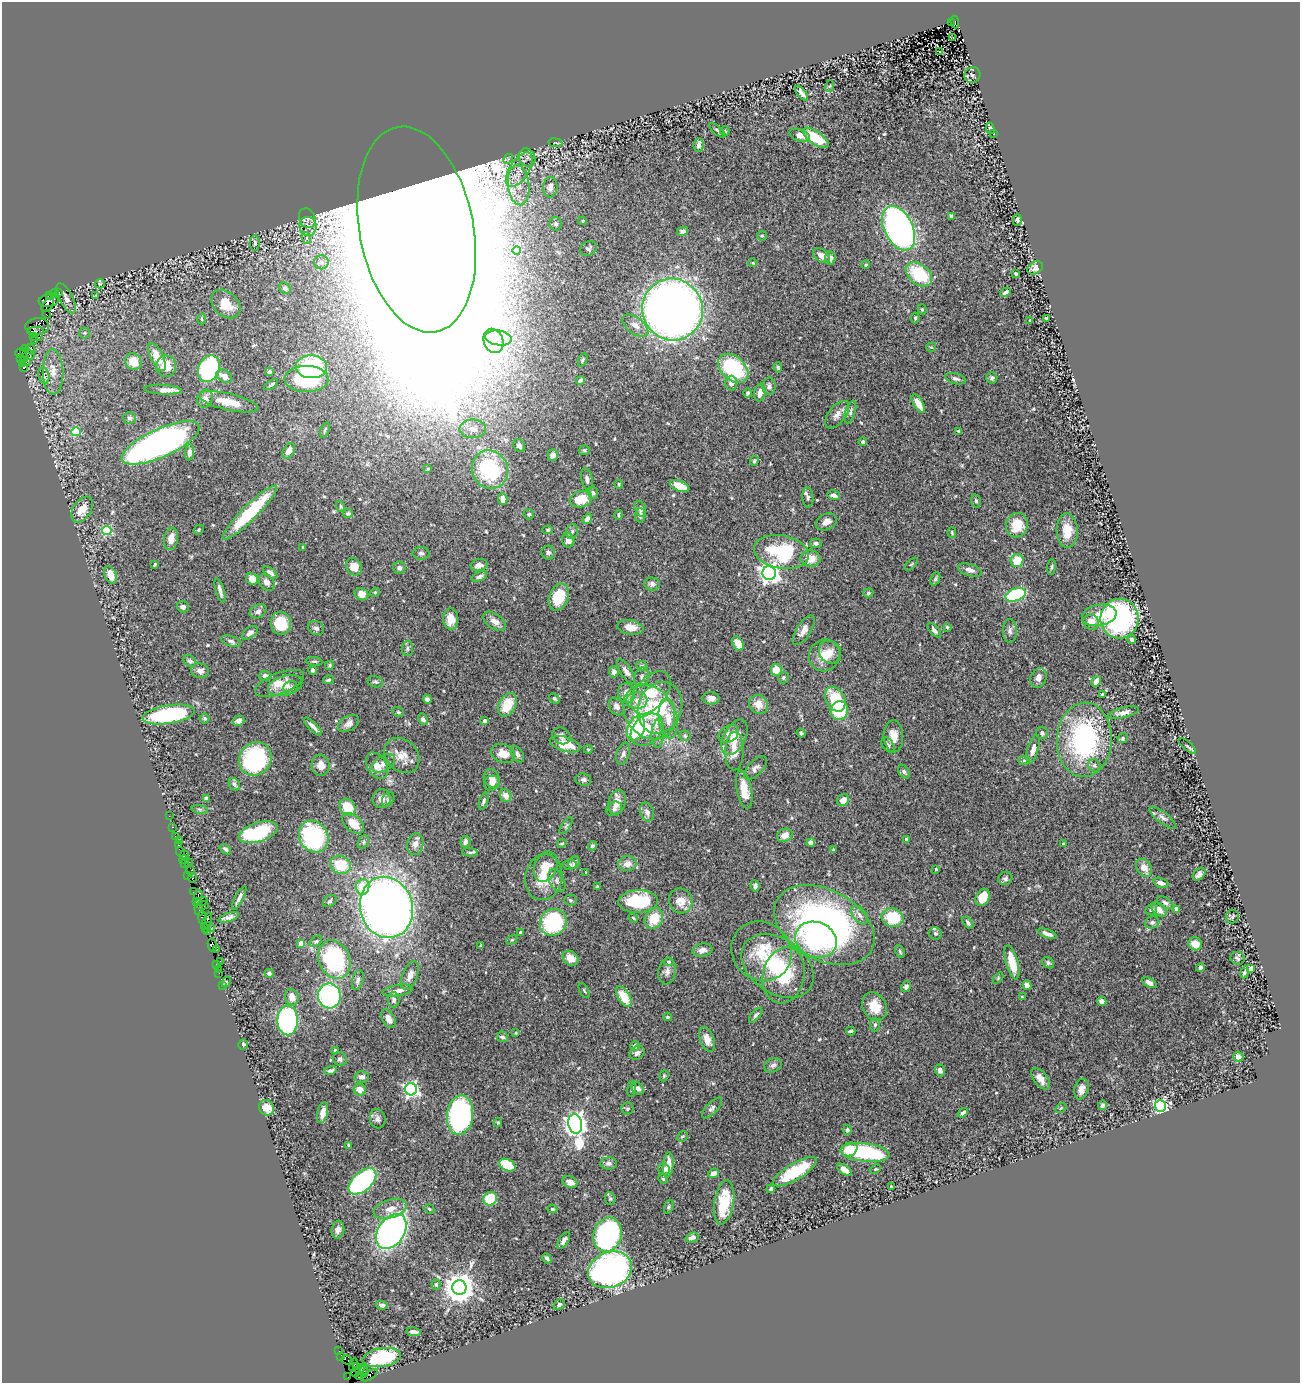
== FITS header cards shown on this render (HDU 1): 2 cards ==
NAXIS1  =                 1298
NAXIS2  =                 1381

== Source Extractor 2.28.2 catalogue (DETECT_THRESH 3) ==
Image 1298 x 1381 px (HDU 1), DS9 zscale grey, 1 PNG px = 1 image px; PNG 1302 x 1385 px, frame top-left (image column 1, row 1381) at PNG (2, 2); each listed source drawn as its Kron ellipse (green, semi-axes under 4 px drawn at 4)
Background 0.506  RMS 0.029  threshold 0.0855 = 3 sigma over >= 5 px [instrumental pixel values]
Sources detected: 539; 4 with non-positive FLUX_AUTO (blend fragments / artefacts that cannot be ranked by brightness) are neither listed nor drawn; of the other 535, the 500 brightest by FLUX_AUTO listed and drawn (35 fainter detections omitted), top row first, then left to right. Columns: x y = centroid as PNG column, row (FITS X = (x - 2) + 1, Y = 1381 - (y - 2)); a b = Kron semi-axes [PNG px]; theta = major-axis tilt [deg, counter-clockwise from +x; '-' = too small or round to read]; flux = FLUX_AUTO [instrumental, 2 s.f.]
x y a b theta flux
951 22 2 2 - 54
955 22 6 2 -82 100
953 38 2 2 - 4.7
939 52 3 3 - 18
972 75 8 8 - 4.5
830 86 6 3 70 2.1
802 93 9 3 -51 8.6
990 128 6 4 -75 8.2
717 130 10 4 -41 3.7
725 131 5 4 - 2.4
994 133 3 2 - 3.4
800 135 11 6 -22 15
816 138 15 6 -35 63
555 143 7 3 -8 2.4
699 145 7 5 85 8.2
527 157 9 8 - 8.7
508 159 5 4 - 3.3
519 170 19 9 57 29
519 185 20 10 -84 35
550 187 10 7 85 11
951 216 4 4 - 4.3
307 218 10 8 -65 9.1
1017 220 6 4 89 4.6
583 221 4 3 - 2.4
556 224 6 6 - 4.7
308 226 9 8 - 13
899 228 24 14 -63 930
417 230 104 57 -79 68000
683 231 5 4 - 7.6
762 236 5 4 - 2.4
307 238 6 4 -71 3.8
255 243 8 5 -89 3.8
588 249 9 7 34 5.4
517 250 4 4 - 41
822 256 9 6 -32 12
830 258 6 5 - 7.8
321 262 7 7 - 8.1
753 263 4 4 - 2.3
866 265 4 4 - 2.7
1035 268 8 6 29 8.5
919 274 15 10 -39 100
1016 274 4 3 - 2.2
100 284 5 4 - 2.4
285 288 6 5 - 6.4
59 292 3 2 - 36
1006 292 5 3 - 4.8
55 293 4 3 - 110
96 295 3 2 - 3.4
49 296 4 3 - 120
66 298 16 6 -62 12
49 300 10 6 8 1700
226 304 17 12 -42 41
48 305 8 4 50 400
672 309 31 30 - 1800
922 309 5 4 - 3
47 315 4 3 - 80
915 318 5 4 - 3.4
1046 318 3 3 - 2.1
202 319 5 3 - 1.9
1030 321 3 3 - 2.2
635 325 15 8 -37 13
37 326 12 8 5 300
36 331 8 3 4 94
84 333 5 5 - 2.9
33 337 3 3 - 9.9
39 337 3 2 - 6.5
498 338 13 7 -8 15
35 340 3 2 - 18
493 341 12 9 -69 23
931 347 5 4 - 2.7
26 349 3 3 - 50
31 349 5 3 - 12
21 353 5 5 - 62
27 354 7 5 -29 160
157 357 15 6 -65 26
24 358 3 3 - 110
21 359 3 3 - 36
583 360 7 4 68 2.8
133 362 9 7 -50 29
27 363 2 2 - 7.4
23 364 3 3 - 26
166 366 11 10 - 33
311 367 15 11 -3 140
778 367 5 4 - 2.6
23 368 3 3 - 33
733 368 17 11 -43 190
209 369 14 10 64 250
53 372 23 10 -89 25
269 372 4 3 - 4.9
44 375 8 5 -77 9.5
224 376 8 6 -32 16
992 378 5 5 - 3.9
307 379 22 13 0 180
956 379 10 5 -15 6.3
580 380 4 3 - 4.8
731 383 7 6 - 12
271 385 8 3 32 3.2
769 386 8 6 88 5.4
163 390 19 5 -3 12
747 393 4 4 - 4.1
760 393 9 5 78 14
205 399 9 7 60 11
228 402 30 8 -13 41
918 404 10 4 -59 17
850 412 12 5 73 5.7
837 415 16 8 52 13
129 418 6 6 - 4.7
473 429 13 9 -1 19
325 430 8 4 71 3.2
959 431 4 3 - 2.2
76 432 5 4 - 60
863 442 4 4 - 4.9
161 443 42 14 24 880
519 446 7 5 -57 6.7
584 450 6 4 20 2.7
289 451 8 5 59 13
189 452 8 4 84 5.8
553 455 6 5 - 9.8
754 461 5 4 - 3.2
428 469 3 2 - 2.1
490 469 19 18 - 160
587 479 11 5 -77 7.7
619 484 4 3 - 2.1
680 486 10 5 -23 36
593 493 6 5 - 4.1
834 495 6 4 -13 8.2
808 497 10 5 -85 5.7
503 499 6 4 -87 12
581 499 11 8 17 50
976 501 7 4 -74 3.6
340 506 5 3 - 2.1
82 509 14 9 56 25
640 509 8 5 -74 5.1
250 513 37 7 45 140
348 513 5 4 - 3
529 514 5 5 - 3.1
619 515 5 2 - 2.4
640 515 7 5 89 6.4
587 519 5 4 - 8.9
826 522 11 8 23 13
1017 525 12 11 - 41
107 530 4 4 - 120
199 530 5 4 - 2.6
548 530 5 4 - 2.5
572 531 7 5 72 5.6
1067 531 17 10 -88 34
952 533 5 4 - 2.9
171 539 11 7 80 17
568 540 7 6 - 11
816 543 5 5 - 4.4
303 547 3 3 - 2.4
548 552 7 7 - 4.7
781 552 28 16 -10 160
421 553 8 6 -1 5.2
810 558 10 8 -3 27
1017 560 6 6 - 44
155 564 4 3 - 3
911 564 8 3 45 2.6
479 565 8 6 12 9.9
354 567 9 7 -55 25
1051 567 8 4 85 3.4
399 568 6 6 - 6.4
970 570 12 6 -17 9.5
270 572 8 4 -36 6.2
769 573 7 6 - 1100
110 575 9 6 -69 23
479 576 8 4 24 5.7
252 579 6 5 - 19
935 579 7 4 67 3.6
267 582 9 7 -54 8.7
652 584 8 6 -7 7.3
220 590 12 3 -74 7.3
375 592 5 4 - 2.3
868 593 5 4 - 2.9
361 594 7 6 - 13
1016 595 10 6 19 150
559 597 14 9 69 55
183 607 6 5 - 5.9
258 611 9 6 32 7
1099 615 17 10 10 31
451 619 11 7 -88 23
1120 619 20 19 - 320
494 621 13 7 -33 13
1091 622 8 7 - 18
281 623 11 10 - 60
630 627 13 7 -10 20
947 627 4 4 - 1.9
316 628 8 7 - 6.5
804 630 17 7 57 12
934 630 9 4 -48 5.8
1010 631 12 7 89 7.4
250 633 9 5 35 7.4
1132 640 4 3 - 4.3
231 641 10 5 -18 5.6
738 644 7 5 -63 25
407 648 8 5 87 4.5
830 652 12 10 -46 17
824 655 16 15 - 33
190 661 7 5 -37 4.8
314 661 8 3 -5 2.6
330 665 5 4 - 2.8
642 666 6 4 -29 3.7
313 670 4 4 - 5
776 670 6 5 - 25
200 671 9 7 -5 9.1
626 671 14 5 -58 8.5
614 672 5 5 - 8.4
265 676 6 5 - 9.8
642 677 10 7 79 7.3
783 677 6 5 - 3.2
1038 678 10 7 67 12
328 680 5 4 - 3.5
1096 681 6 4 58 13
375 682 8 5 -13 4
280 683 26 10 21 26
285 685 17 10 16 20
291 687 7 6 - 6
626 693 10 8 -76 15
651 693 25 15 50 72
1102 694 3 2 - 2.1
711 698 8 6 -1 9.3
427 699 4 4 - 5.7
555 699 6 4 -44 2.3
835 699 13 9 -62 75
637 700 10 8 0 14
759 704 10 9 - 23
507 705 12 8 61 45
616 706 9 7 -56 10
660 708 26 21 69 100
839 711 9 8 - 79
398 712 6 4 -22 2.6
649 712 29 23 -52 94
1123 713 15 5 14 12
169 714 26 9 9 250
205 718 5 5 - 3.3
423 719 6 4 -64 5.8
668 719 20 9 -81 25
239 721 6 5 - 11
485 721 4 4 - 7
348 724 12 7 32 9.8
313 726 12 4 -45 8.7
636 728 13 8 69 170
647 730 18 13 44 47
801 733 4 3 - 3.6
1042 733 6 6 - 6.3
658 734 14 6 87 11
729 734 11 8 29 8.7
561 736 9 8 - 8.3
685 736 5 5 - 3.2
893 736 16 9 -88 22
735 737 19 11 62 32
1123 738 5 5 - 3.2
1084 740 37 27 87 300
565 744 16 7 -16 41
888 745 8 5 -55 5.8
1187 746 11 3 -40 2.8
588 749 4 4 - 2.2
1033 749 15 5 75 13
734 751 19 9 88 21
503 753 12 9 -23 27
517 754 9 5 -58 5.1
623 754 11 6 75 6.6
402 755 19 15 -46 27
255 759 17 15 54 240
1024 760 6 4 2 2.6
383 763 13 7 31 12
321 765 10 9 - 15
1094 765 6 6 - 4.6
377 766 14 9 -58 16
755 768 15 7 46 9.1
904 772 7 5 -60 4.5
492 778 9 7 -65 14
583 780 8 6 -7 5.2
492 783 8 7 - 11
234 784 7 5 -57 5.1
744 790 19 7 -80 30
506 796 6 5 - 16
206 798 4 4 - 6.6
382 799 9 9 - 15
388 799 8 5 62 3.8
843 800 6 5 - 16
484 801 9 4 72 4.4
617 802 12 8 75 22
347 807 9 7 -53 57
200 809 8 4 -8 3.5
614 809 8 6 37 5.6
647 812 9 6 -72 8.7
169 816 2 2 - 3
1163 818 16 5 -38 7.4
353 823 12 8 -41 33
566 826 9 3 56 3
172 827 3 2 - 17
258 832 20 9 18 120
785 835 8 6 27 16
176 836 4 3 - 15
314 837 16 14 -58 220
907 839 4 3 - 12
179 841 3 3 - 3.7
363 842 7 5 63 3.5
465 842 6 5 - 6.5
562 843 5 3 - 2.3
811 843 4 4 - 15
415 844 11 8 80 13
1063 844 3 3 - 4.3
179 845 3 2 - 5.4
593 846 5 4 - 4.1
225 849 6 4 -38 3.5
833 849 4 3 - 2.1
180 852 5 3 - 16
470 852 8 3 -5 3.2
185 854 3 2 - 130
184 860 5 3 - 39
184 863 2 2 - 20
188 863 3 2 - 3.2
574 863 7 5 61 6.8
627 864 9 7 9 14
341 865 10 9 - 57
570 865 7 4 5 4
546 867 16 11 68 29
1144 868 9 7 -56 17
936 869 3 3 - 2.9
190 870 4 2 - 35
586 873 3 2 - 2
1199 874 7 5 43 9
188 875 3 2 - 18
544 877 23 18 78 53
192 878 5 2 - 50
1005 878 7 6 - 5.2
557 881 12 7 -63 9.8
1161 883 8 5 -19 8.1
597 886 3 3 - 2.3
755 886 5 4 - 5.3
363 887 8 6 84 39
193 892 3 2 - 14
198 895 5 3 - 52
983 897 9 6 63 40
239 898 13 3 62 7.3
570 900 6 5 - 3.4
196 901 3 2 - 26
202 901 6 4 18 60
330 901 7 5 35 3.7
638 901 20 11 2 110
681 901 12 11 - 22
1165 903 9 5 -32 6
203 905 6 3 7 98
386 907 31 26 -74 1600
1177 909 4 4 - 22
199 910 6 3 -72 82
1151 910 6 5 - 3.7
1159 910 9 5 -40 17
859 915 10 6 -53 9.1
1232 916 7 6 - 4.7
229 917 11 4 19 8
202 918 6 4 -87 72
633 918 5 4 - 2.3
654 918 11 9 64 44
893 918 11 9 -14 89
207 921 9 4 65 69
553 922 14 13 - 220
1152 922 7 6 - 6.4
968 923 7 4 -55 4.3
824 925 54 35 -28 710
210 927 6 3 -40 32
205 928 3 3 - 21
208 932 3 2 - 11
520 932 4 3 - 5.1
935 933 6 6 - 3.7
1047 934 10 4 -21 8.7
512 940 6 4 30 2.4
816 940 21 17 -22 200
316 941 7 4 40 3.2
301 943 4 4 - 21
1195 944 7 6 - 22
212 945 6 4 -77 40
481 946 3 2 - 2.1
217 949 3 2 - 32
702 950 10 6 11 11
761 951 31 29 -43 74
900 952 7 3 -64 2.5
571 958 9 6 -39 17
1238 958 7 6 - 4.7
334 960 20 15 -66 240
220 961 3 2 - 7.8
669 962 5 4 - 2.7
1012 962 17 6 -75 45
1048 963 6 5 - 3.8
216 964 3 2 - 34
778 966 39 27 -34 140
1200 967 4 4 - 4.8
1251 968 4 3 - 10
218 969 3 2 - 27
667 971 13 8 79 10
1245 972 6 4 79 3.8
219 973 2 2 - 15
269 973 4 4 - 4.6
410 975 15 7 68 15
784 975 28 21 77 95
998 978 6 4 47 2.2
358 980 10 5 76 6.2
226 982 5 4 - 3.1
1149 983 8 4 -29 13
223 985 3 2 - 7.4
1027 985 5 4 - 16
906 987 6 4 58 7.4
398 991 15 5 8 13
584 991 8 3 -63 2.5
329 996 12 11 - 370
292 997 8 6 -76 16
624 997 11 6 -59 37
1022 997 3 2 - 2
393 1000 7 6 - 5.5
1102 1001 5 4 - 7.3
875 1006 15 11 -62 31
756 1015 9 4 51 5
668 1017 4 3 - 2.5
388 1019 10 6 -60 15
288 1020 15 10 -88 470
875 1025 7 5 87 4.3
851 1031 5 3 - 2.9
516 1033 4 3 - 2
502 1037 6 5 - 4.4
707 1039 13 7 -70 15
243 1045 5 5 - 3.2
635 1046 4 4 - 10
335 1050 3 3 - 3.7
637 1053 8 6 37 7.2
1238 1057 5 5 - 10
340 1059 7 6 - 4.9
773 1065 9 6 22 6.9
330 1070 6 4 17 4.5
940 1070 6 4 -73 7
664 1076 6 4 70 2.4
362 1077 7 5 -1 7.6
1041 1079 12 7 -52 16
411 1089 6 6 - 520
632 1089 8 4 84 4.2
638 1089 7 5 -45 7.9
1081 1089 10 7 74 14
360 1090 6 6 - 18
1102 1105 5 4 - 4.3
1160 1106 6 5 - 330
266 1108 8 7 - 33
712 1108 13 5 46 6.9
1061 1108 6 3 37 2.1
628 1109 6 6 - 3.4
323 1113 10 5 77 15
963 1113 5 3 - 4.9
460 1115 20 13 84 390
378 1119 9 8 - 7.3
498 1123 4 4 - 2.3
575 1124 10 7 -79 1800
847 1130 5 4 - 5.2
682 1136 6 4 39 3.2
348 1145 4 3 - 2.1
849 1149 8 6 26 47
865 1152 24 9 -6 170
609 1163 8 6 0 6.9
507 1165 8 5 -28 55
668 1165 12 5 85 24
664 1169 6 5 - 5.2
876 1169 6 4 26 2.5
844 1170 8 4 -35 12
795 1172 25 8 31 76
714 1173 6 4 24 9.5
663 1179 5 4 - 2.6
362 1181 16 9 42 310
570 1182 8 5 -27 15
891 1187 4 2 - 2.1
771 1189 4 3 - 3.6
490 1199 7 6 - 68
610 1199 7 5 -71 3.2
724 1202 22 9 81 63
669 1207 7 4 71 3.3
390 1209 17 9 18 20
429 1209 5 4 - 2.5
552 1209 5 4 - 2.9
338 1230 9 6 81 8.1
391 1232 19 13 55 700
608 1235 17 14 72 370
692 1238 7 4 21 6.5
564 1240 9 4 58 7.6
547 1258 5 3 - 4.2
610 1270 22 17 22 610
436 1285 5 4 - 2.7
459 1288 7 7 - 3600
559 1304 6 5 - 3.9
382 1305 6 3 -11 4
414 1332 7 4 -10 6.9
339 1351 2 2 - 4.9
341 1357 4 2 - 14
382 1357 19 9 9 130
347 1360 6 3 -28 19
353 1365 7 3 77 6.9
357 1367 4 2 - 49
360 1370 5 3 - 69
364 1371 6 3 -86 120
355 1372 4 4 - 160
370 1375 9 4 31 41
360 1376 4 2 - 24
348 1377 2 2 - 9.1
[35 fainter detections neither listed nor drawn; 4 non-positive-flux detections neither listed nor drawn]